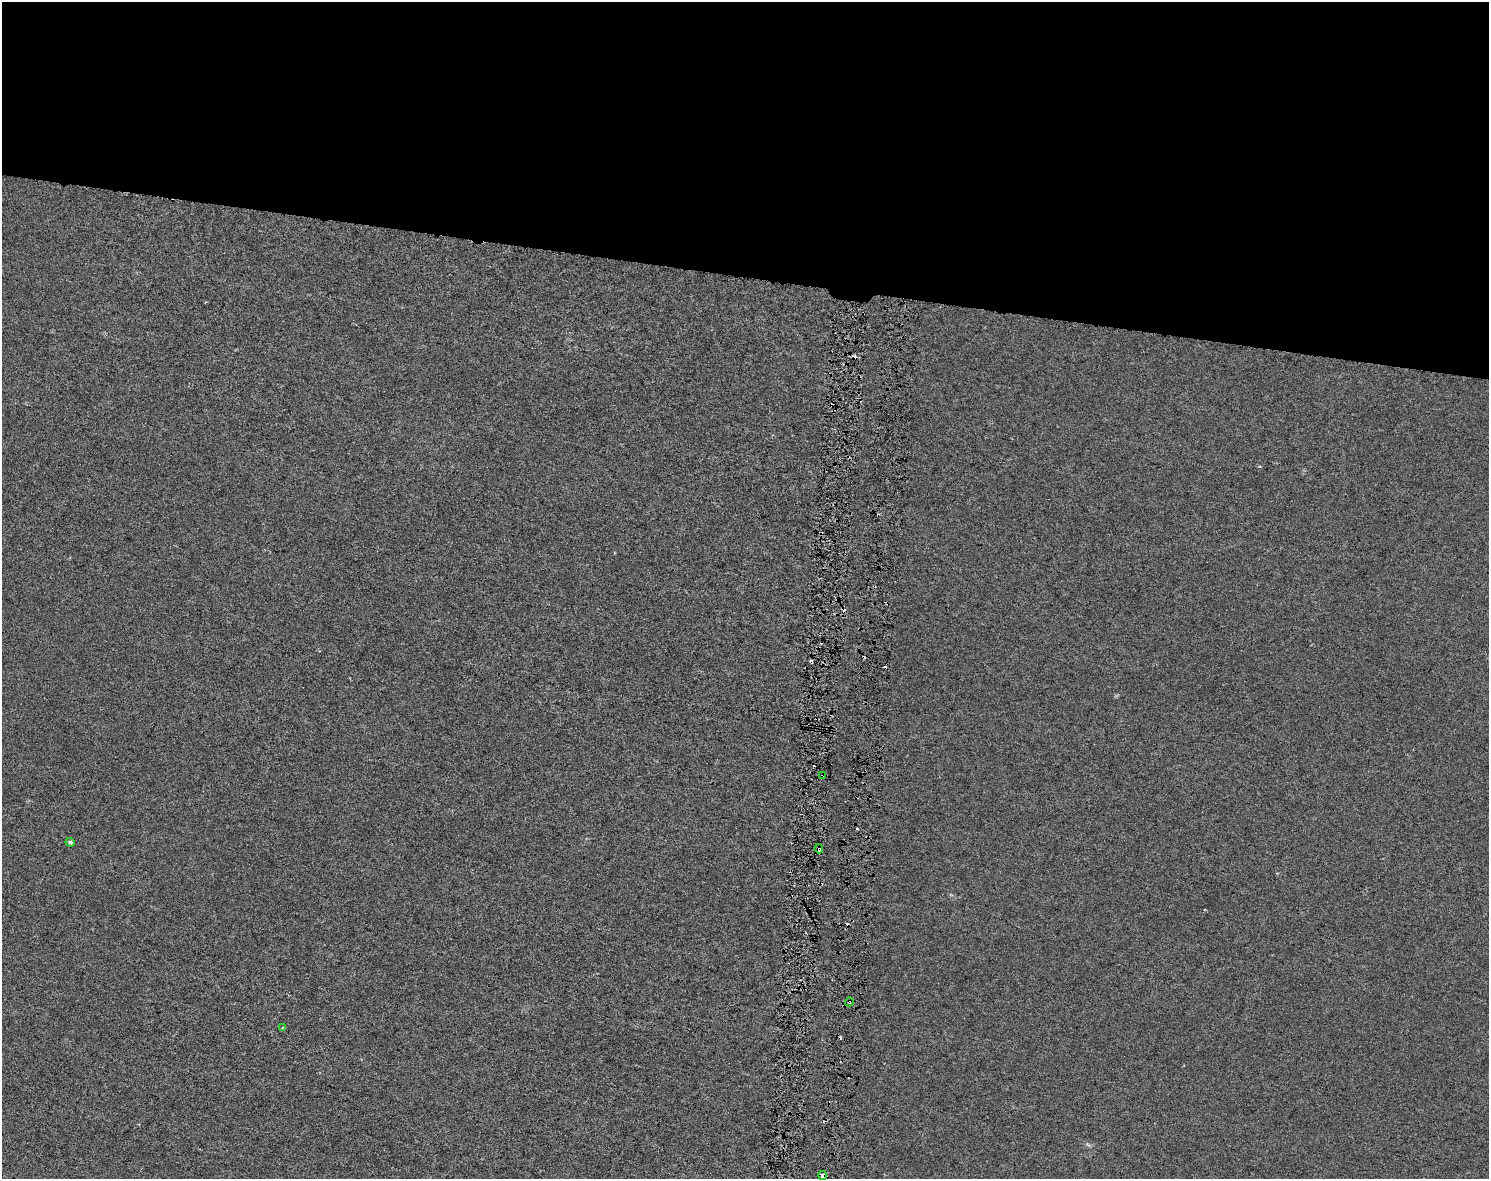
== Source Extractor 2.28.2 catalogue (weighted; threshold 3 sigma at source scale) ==
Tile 2 of 3 x 4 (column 2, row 1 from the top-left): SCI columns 1773-3259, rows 3531-4707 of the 4975 x 4717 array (HDU 1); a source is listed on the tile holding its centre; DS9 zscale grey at full resolution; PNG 1491 x 1181 px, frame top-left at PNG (2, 2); each listed source drawn as its Kron ellipse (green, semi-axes under 4 px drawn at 4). Shown black and unused: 24% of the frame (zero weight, under 3 of 6 exposures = <1% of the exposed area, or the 3 px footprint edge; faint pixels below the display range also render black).
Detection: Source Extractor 2.28.2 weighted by HDU 2 'WHT'; one run over the whole footprint, this tile lists its part. Background -2.74e-05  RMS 0.0023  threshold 0.00955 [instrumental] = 3 sigma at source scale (4.09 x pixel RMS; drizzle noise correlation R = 1.36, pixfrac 0.8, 0.0396/0.0396 arcsec/px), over >= 5 px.
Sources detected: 12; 6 cosmic-ray / hot-pixel residue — neither listed nor drawn; the other 6 listed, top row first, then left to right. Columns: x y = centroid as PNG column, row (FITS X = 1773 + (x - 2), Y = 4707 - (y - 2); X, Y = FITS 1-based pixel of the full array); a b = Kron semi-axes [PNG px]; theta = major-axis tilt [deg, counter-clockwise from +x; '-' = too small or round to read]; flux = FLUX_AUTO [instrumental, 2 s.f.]
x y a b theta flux
823 775 4 3 - 1.6
70 842 4 4 - 0.51
819 849 5 3 - 0.44
849 1002 5 3 - 0.47
283 1028 4 3 - 0.32
823 1176 4 4 - 1
Overlapping masked pixels (flux is a lower limit): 4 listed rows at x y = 823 775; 819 849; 849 1002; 823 1176